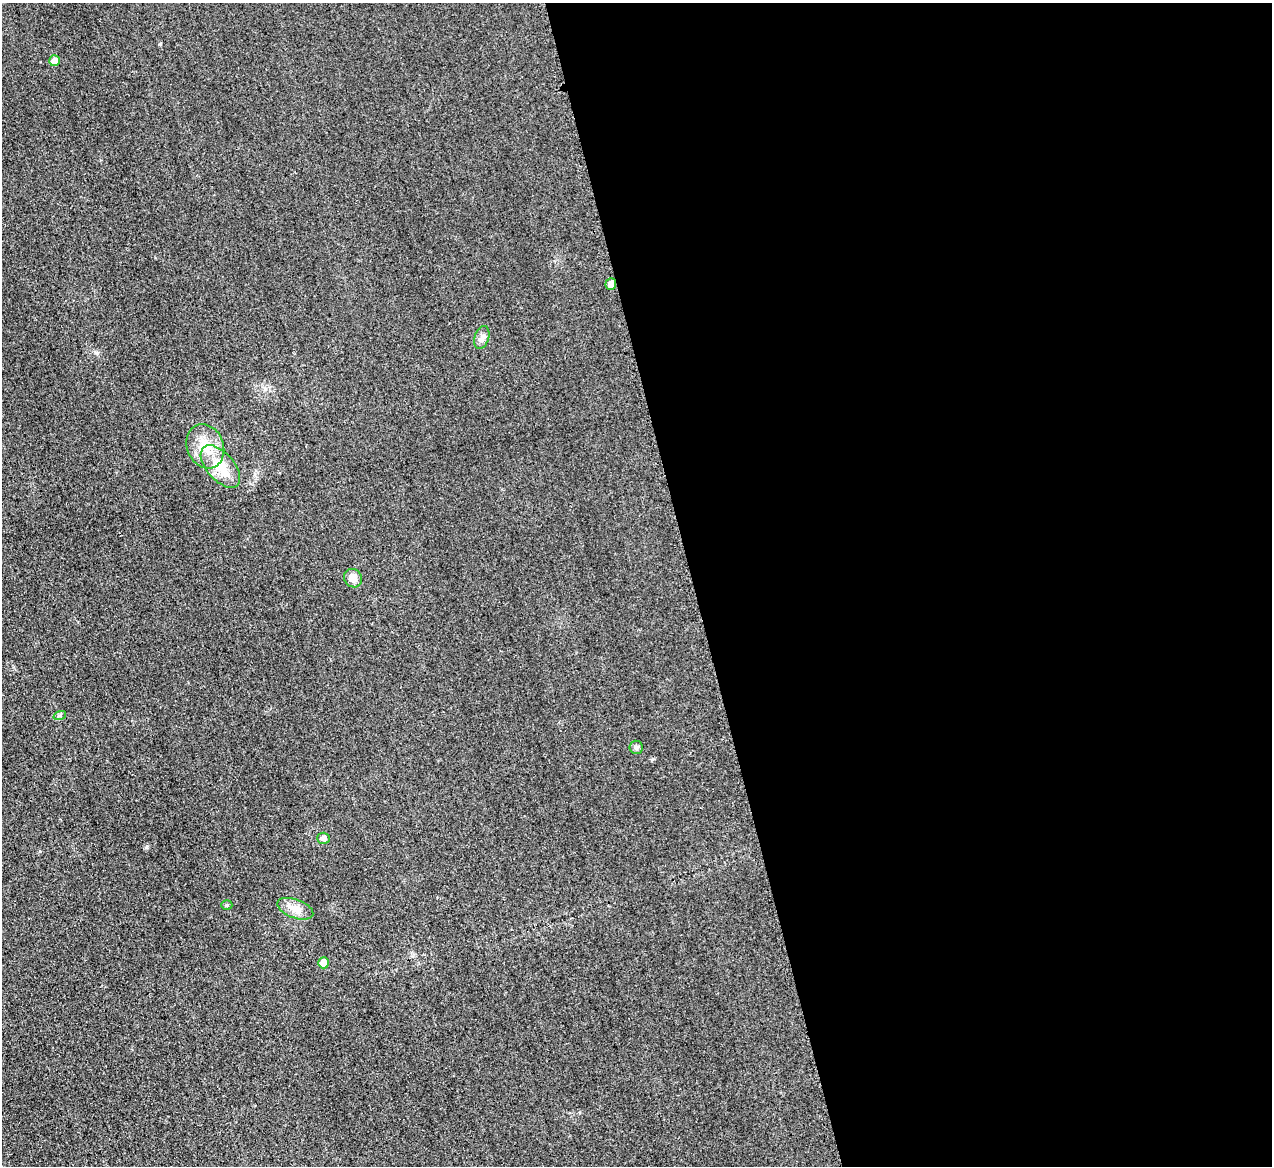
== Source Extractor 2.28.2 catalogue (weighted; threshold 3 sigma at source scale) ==
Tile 8 of 4 x 4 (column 4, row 2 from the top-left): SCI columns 3825-5094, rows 2600-3763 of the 5097 x 5078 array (HDU 1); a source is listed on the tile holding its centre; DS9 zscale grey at full resolution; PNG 1274 x 1168 px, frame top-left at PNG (2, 3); each listed source drawn as its Kron ellipse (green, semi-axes under 4 px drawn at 4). Shown black and unused: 46% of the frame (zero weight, under 3 of 4 exposures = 1% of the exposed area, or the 3 px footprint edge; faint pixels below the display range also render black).
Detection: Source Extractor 2.28.2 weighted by HDU 2 'WHT'; one run over the whole footprint, this tile lists its part. Background 0.0431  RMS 0.0064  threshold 0.0286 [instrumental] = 3 sigma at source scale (4.5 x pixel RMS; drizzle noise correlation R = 1.50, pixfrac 1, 0.05/0.05 arcsec/px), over >= 5 px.
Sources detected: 12; all 12 listed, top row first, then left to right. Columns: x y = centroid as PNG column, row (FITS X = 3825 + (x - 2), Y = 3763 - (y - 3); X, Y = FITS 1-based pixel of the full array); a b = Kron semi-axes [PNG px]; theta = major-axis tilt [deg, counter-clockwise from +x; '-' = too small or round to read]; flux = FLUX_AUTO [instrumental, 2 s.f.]
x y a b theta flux
54 61 5 5 - 5.7
611 284 6 5 - 4.6
482 338 12 7 73 2.9
205 446 23 18 -67 16
220 466 25 13 -49 18
353 578 9 9 - 5.2
60 715 6 4 20 1
636 747 7 6 - 1.7
323 838 6 5 - 3.1
227 905 5 4 - 1.1
295 909 19 9 -20 6.1
324 963 5 5 - 7
Unlisted compact peaks at least as high as the median listed source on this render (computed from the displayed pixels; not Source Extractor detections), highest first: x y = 160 44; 97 353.